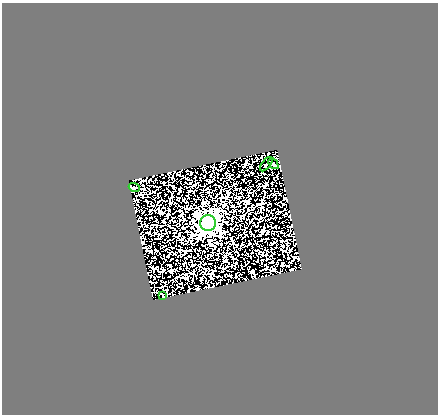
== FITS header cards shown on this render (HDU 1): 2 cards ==
NAXIS1  =                  436
NAXIS2  =                  412

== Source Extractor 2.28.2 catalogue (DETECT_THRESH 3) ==
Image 436 x 412 px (HDU 1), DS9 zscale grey, 1 PNG px = 1 image px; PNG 440 x 416 px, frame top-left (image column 1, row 412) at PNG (2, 3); each listed source drawn as its Kron ellipse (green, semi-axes under 4 px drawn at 4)
Background 2.04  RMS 5.4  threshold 16.1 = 3 sigma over >= 5 px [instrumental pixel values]
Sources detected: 5; all 5 listed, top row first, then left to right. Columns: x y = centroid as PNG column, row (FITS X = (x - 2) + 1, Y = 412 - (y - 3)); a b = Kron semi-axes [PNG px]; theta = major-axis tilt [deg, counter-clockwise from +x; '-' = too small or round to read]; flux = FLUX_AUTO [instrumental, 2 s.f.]
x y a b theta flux
266 164 8 2 51 360
273 164 6 2 -46 300
134 187 5 3 - 320
208 223 8 8 - 290000
163 296 4 2 - 320